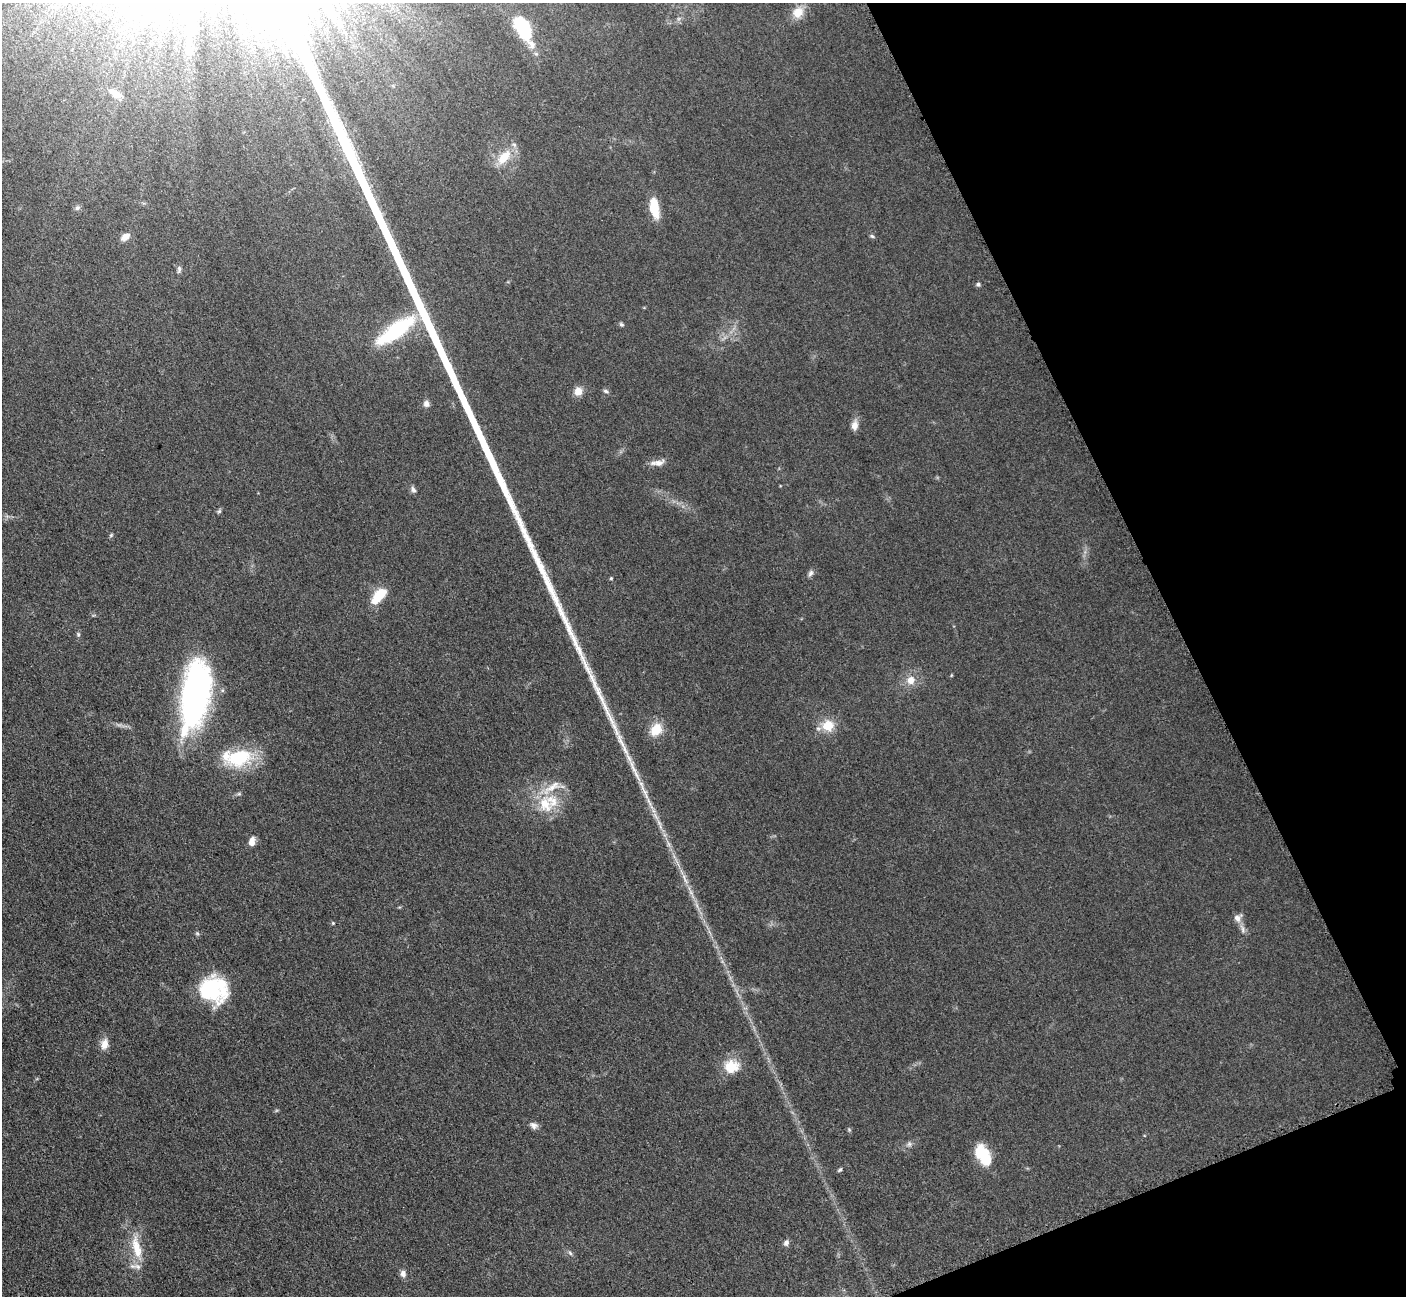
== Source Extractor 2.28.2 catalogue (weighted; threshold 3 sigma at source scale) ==
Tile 12 of 4 x 4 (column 4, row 3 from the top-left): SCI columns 4230-5633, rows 1591-2884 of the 5699 x 5661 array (HDU 1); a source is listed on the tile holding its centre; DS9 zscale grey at full resolution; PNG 1408 x 1298 px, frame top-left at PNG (2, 3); no overlay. Shown black and unused: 19% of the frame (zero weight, under 3 of 5 exposures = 4% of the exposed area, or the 3 px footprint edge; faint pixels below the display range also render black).
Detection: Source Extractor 2.28.2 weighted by HDU 2 'WHT'; one run over the whole footprint, this tile lists its part. Background 0.053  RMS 0.0056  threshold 0.0253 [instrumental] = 3 sigma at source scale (4.5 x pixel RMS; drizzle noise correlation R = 1.50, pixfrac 1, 0.05/0.05 arcsec/px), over >= 5 px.
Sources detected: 65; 1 too faint to see at this stretch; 4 inside a brighter object's white glare — not listed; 6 inside a brighter listed object's ellipse — not listed separately; the other 54 listed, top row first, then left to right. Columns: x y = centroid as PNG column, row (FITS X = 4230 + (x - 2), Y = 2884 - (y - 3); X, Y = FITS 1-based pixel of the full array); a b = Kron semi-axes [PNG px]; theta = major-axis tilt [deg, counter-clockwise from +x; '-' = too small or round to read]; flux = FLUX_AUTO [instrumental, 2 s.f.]
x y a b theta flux
249 8 23 7 -75 8.1
798 12 15 13 44 8.2
242 22 14 8 -45 5.7
192 27 38 8 86 15
523 29 26 12 -63 38
116 94 18 7 -26 4.7
504 157 24 12 48 11
77 208 8 6 44 1.4
654 208 23 9 -80 13
872 236 6 5 - 0.97
125 237 10 6 34 4.7
179 269 9 5 81 1.5
978 284 6 5 - 1.1
621 324 6 5 - 0.99
396 330 49 15 36 46
578 391 9 8 - 5.6
606 391 7 5 -18 1.2
426 404 9 7 -79 2.3
855 425 13 8 77 3.7
658 463 20 7 8 4.1
413 490 9 6 -69 1.7
219 511 6 5 - 0.9
111 535 6 4 45 0.69
811 573 9 6 64 1.8
611 578 4 4 - 0.61
379 596 21 10 48 14
78 634 5 5 - 0.88
951 675 5 3 - 0.45
911 680 11 10 - 5.6
196 694 65 25 81 180
828 726 15 14 - 11
656 730 15 12 54 11
239 757 36 22 13 31
644 792 33 5 -65 8.1
239 794 6 4 -18 0.8
545 805 27 18 -67 18
252 842 9 6 79 4.7
685 879 21 4 -62 4.4
1238 918 12 9 46 3.3
333 923 4 4 - 0.64
1243 929 15 5 -76 2.6
197 933 6 4 -44 0.81
214 989 31 27 -18 41
104 1044 14 9 76 4.9
731 1066 20 17 8 12
534 1125 11 8 -25 2.4
849 1130 5 5 - 0.73
909 1144 8 6 89 1.5
984 1154 24 17 -49 17
840 1170 7 4 44 0.87
786 1243 8 6 67 1.8
137 1247 35 11 -77 13
570 1253 7 4 -46 1
403 1274 8 7 - 2.4